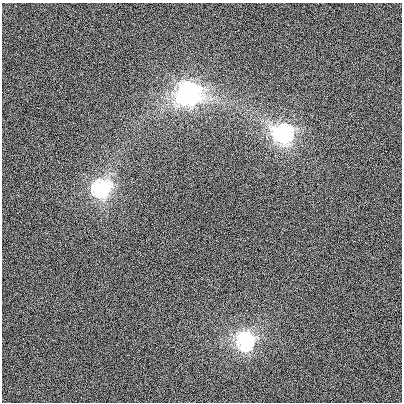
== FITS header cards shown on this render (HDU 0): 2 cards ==
NAXIS1  =                  400
NAXIS2  =                  400

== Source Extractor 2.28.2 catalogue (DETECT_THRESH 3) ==
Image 400 x 400 px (HDU 0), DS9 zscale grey, 1 PNG px = 1 image px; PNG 404 x 404 px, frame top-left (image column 1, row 400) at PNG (2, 3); no overlay
Background 106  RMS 2200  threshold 6480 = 3 sigma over >= 5 px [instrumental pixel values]
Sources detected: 4; all 4 listed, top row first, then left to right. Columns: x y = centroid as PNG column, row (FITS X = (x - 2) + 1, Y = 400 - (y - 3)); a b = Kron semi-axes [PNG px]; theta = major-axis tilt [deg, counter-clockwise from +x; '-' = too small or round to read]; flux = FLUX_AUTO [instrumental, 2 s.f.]
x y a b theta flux
188 92 12 12 - 4.1e+07
284 133 12 11 - 2.3e+07
100 188 11 10 - 1.8e+07
245 342 12 10 -88 1.7e+07